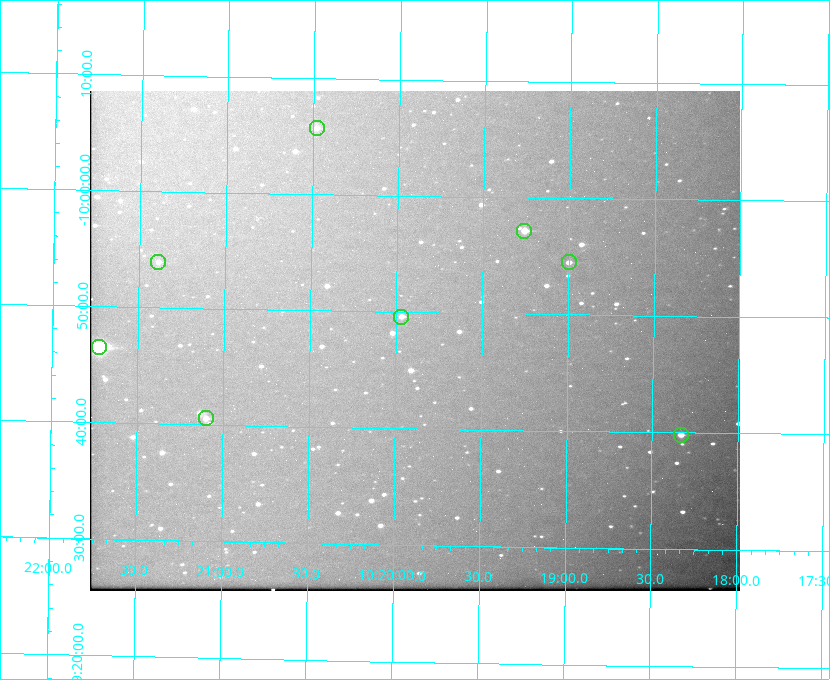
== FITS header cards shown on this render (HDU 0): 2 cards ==
NAXIS1  =                  650 / Width of table row in bytes
NAXIS2  =                  500 / Number of rows in table

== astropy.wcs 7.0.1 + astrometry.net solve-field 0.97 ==
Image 650 x 500 px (HDU 0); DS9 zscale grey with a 90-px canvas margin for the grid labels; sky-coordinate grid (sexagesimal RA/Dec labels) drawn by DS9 from the SOLVED WCS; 8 Tycho-2 reference stars matched to detected sources circled (green)
Header WCS: none
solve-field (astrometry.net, Tycho-2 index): SOLVED blind (the file carries no WCS)
Solved WCS: RA---TAN-SIP/DEC--TAN-SIP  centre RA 10:19:53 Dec -09:48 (154.97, -9.79 deg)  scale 5.17 arcsec/px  FOV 56.0' x 43.0'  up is +179 deg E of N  parity flipped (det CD > 0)
(file carries no celestial WCS; the grid is the blind solution)
Tycho-2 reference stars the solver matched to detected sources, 8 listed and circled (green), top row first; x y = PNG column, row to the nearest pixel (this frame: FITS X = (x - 90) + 1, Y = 500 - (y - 91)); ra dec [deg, ICRS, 3 dp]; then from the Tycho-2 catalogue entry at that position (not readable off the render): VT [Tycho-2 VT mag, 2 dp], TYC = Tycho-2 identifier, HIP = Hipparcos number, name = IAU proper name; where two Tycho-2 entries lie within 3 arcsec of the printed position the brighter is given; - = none
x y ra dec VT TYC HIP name
317 128 155.120 -10.095 10.96 5493-78-1 - -
524 231 154.815 -9.952 9.91 5490-258-1 50532 -
158 262 155.347 -9.899 11.51 5490-199-1 - -
569 262 154.750 -9.908 10.76 5490-212-1 - -
401 317 154.992 -9.826 10.90 5490-153-1 - -
99 347 155.431 -9.774 8.41 5490-124-1 50747 -
206 418 155.275 -9.676 10.79 5490-27-1 - -
681 435 154.583 -9.663 10.90 5490-13-1 - -